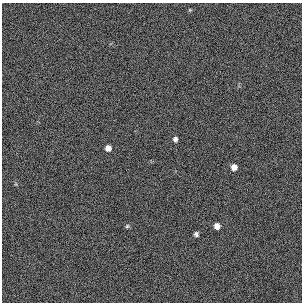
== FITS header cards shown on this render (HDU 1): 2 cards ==
NAXIS1  =                  300 / length of original image axis
NAXIS2  =                  300 / length of original image axis

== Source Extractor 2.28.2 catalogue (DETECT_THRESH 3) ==
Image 300 x 300 px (HDU 1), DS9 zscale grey, 1 PNG px = 1 image px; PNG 304 x 304 px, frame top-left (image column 1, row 300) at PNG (2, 3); no overlay
Background 384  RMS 67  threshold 200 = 3 sigma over >= 5 px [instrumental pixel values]
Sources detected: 7; all 7 listed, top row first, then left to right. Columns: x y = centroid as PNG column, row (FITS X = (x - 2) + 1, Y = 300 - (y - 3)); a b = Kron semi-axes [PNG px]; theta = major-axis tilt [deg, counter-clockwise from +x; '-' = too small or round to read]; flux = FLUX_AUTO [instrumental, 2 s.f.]
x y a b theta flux
190 10 5 4 - 3900
175 139 6 5 - 12000
108 148 6 5 - 26000
234 167 6 6 - 28000
127 226 6 4 45 6300
217 226 6 5 - 27000
196 234 4 4 - 11000